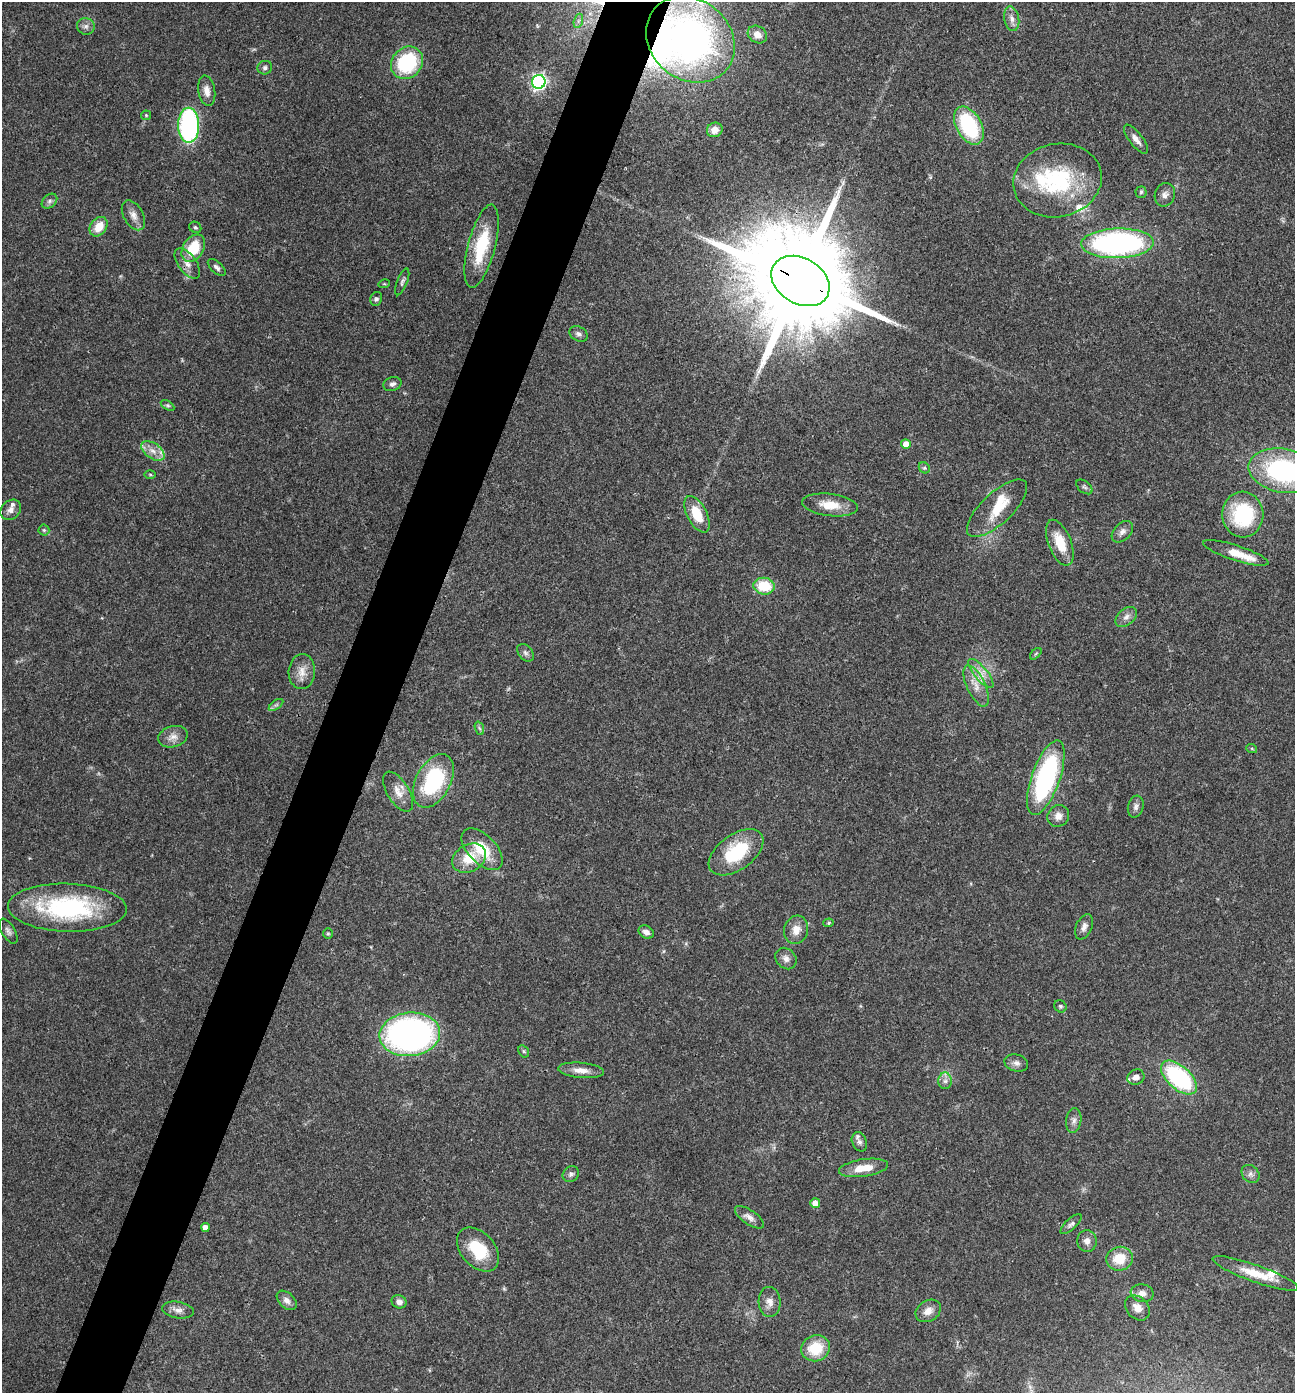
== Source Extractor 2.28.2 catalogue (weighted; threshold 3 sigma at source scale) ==
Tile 7 of 4 x 4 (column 3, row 2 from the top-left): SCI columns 2727-4019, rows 2791-4181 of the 5586 x 5576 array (HDU 1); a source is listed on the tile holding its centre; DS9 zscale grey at full resolution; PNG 1297 x 1395 px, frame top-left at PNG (2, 2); each listed source drawn as its Kron ellipse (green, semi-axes under 4 px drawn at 4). Shown black and unused: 5% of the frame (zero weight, under 3 of 4 exposures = <1% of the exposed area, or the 3 px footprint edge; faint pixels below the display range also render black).
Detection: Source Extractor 2.28.2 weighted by HDU 2 'WHT'; one run over the whole footprint, this tile lists its part. Background 0.0568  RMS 0.0051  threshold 0.0228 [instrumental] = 3 sigma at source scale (4.5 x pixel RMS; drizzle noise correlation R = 1.50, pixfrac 1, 0.05/0.05 arcsec/px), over >= 5 px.
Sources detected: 113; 1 too faint to see at this stretch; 1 inside a brighter object's white glare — neither listed nor drawn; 7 inside a brighter listed object's ellipse — not listed separately; the other 104 listed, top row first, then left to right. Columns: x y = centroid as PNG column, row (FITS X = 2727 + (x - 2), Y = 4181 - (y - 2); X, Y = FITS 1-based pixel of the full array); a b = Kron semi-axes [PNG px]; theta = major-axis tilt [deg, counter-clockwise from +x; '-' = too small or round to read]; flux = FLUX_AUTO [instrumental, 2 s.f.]
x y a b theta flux
1012 19 12 7 -79 3
578 21 7 4 71 1.3
86 26 9 8 - 2.1
757 34 10 8 -34 4.2
690 39 47 40 -40 260
407 63 17 15 47 41
265 68 7 6 - 1.4
539 82 7 6 - 150
207 91 15 8 -79 4.1
146 115 5 5 - 0.63
189 125 17 10 -90 86
969 126 21 12 -61 45
715 130 8 7 - 4.3
1136 139 18 6 -52 3.3
1057 180 44 36 13 51
1141 192 5 5 - 0.84
1165 195 12 10 70 3
49 201 9 6 41 1.6
133 215 16 9 -60 3.9
99 227 11 8 52 8
195 227 6 5 - 0.96
1117 243 36 15 2 130
481 246 43 13 75 28
193 248 15 10 58 17
187 263 18 9 -54 4.2
217 267 11 5 -43 1.6
800 281 31 23 -30 16000
402 282 14 5 69 1.6
384 284 6 3 17 0.52
376 299 7 5 69 1.2
578 334 9 7 -30 1.7
392 384 9 7 19 1.8
167 405 7 4 -31 0.96
906 444 5 5 - 6.1
153 451 13 7 -35 4.3
924 468 6 5 - 0.86
1284 471 36 22 -10 80
150 474 6 4 -1 0.58
1084 487 9 5 -39 1.2
830 505 28 11 -7 10
997 508 38 15 43 15
11 510 11 9 41 2.6
697 514 20 10 -63 12
1243 515 23 20 -87 38
44 530 5 5 - 0.81
1122 532 12 8 46 2.6
1060 543 24 11 -68 12
1236 553 34 7 -18 8.5
764 586 11 8 -6 16
1126 617 12 8 39 2.9
525 653 10 6 -50 1.7
1036 654 7 4 45 0.78
302 672 17 13 86 5.9
981 673 18 6 -51 4.8
976 686 22 9 -65 6.7
276 705 8 4 36 1.3
479 728 7 4 -70 0.88
173 737 15 10 16 4
1252 749 5 3 - 0.62
1046 778 39 14 70 86
433 781 29 17 62 45
398 792 22 11 -58 5.7
1136 807 11 7 76 2.2
1058 816 11 10 - 3.8
482 849 25 14 -46 16
736 852 31 17 36 31
469 858 18 13 30 12
67 908 59 24 -2 67
829 923 5 4 - 0.73
1084 927 13 8 66 2.9
796 930 14 12 74 5.4
8 931 14 6 -59 2
646 932 8 6 -29 2.9
328 933 5 4 - 0.62
786 959 11 9 -48 2.9
1060 1006 6 5 - 0.98
410 1034 30 22 6 170
524 1051 6 5 - 0.79
1016 1063 12 8 -16 2.4
581 1070 23 7 -5 5.1
1136 1077 9 7 25 2.8
1179 1078 22 11 -42 61
945 1081 8 7 - 2.1
1074 1121 12 7 82 2.4
859 1142 10 7 -67 2.1
863 1168 25 8 8 8.8
571 1174 9 7 42 1.6
1251 1174 10 8 -46 2.1
815 1203 5 5 - 5.1
749 1217 17 7 -34 3.1
1071 1224 13 5 42 1.7
205 1227 4 4 - 3.1
1087 1241 11 10 - 3.1
478 1250 25 17 -48 20
1119 1259 13 12 - 11
1255 1273 45 8 -20 13
1142 1293 11 9 -11 3.4
287 1300 12 7 -44 2.9
399 1302 7 6 - 2.6
769 1302 15 11 -87 4.1
1137 1308 14 10 -46 4.5
178 1310 16 8 -9 3.5
928 1311 13 10 32 4.3
816 1348 14 13 - 16
Overlapping masked pixels (flux is a lower limit): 3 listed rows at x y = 690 39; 187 263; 800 281
Isophote crosses this tile's border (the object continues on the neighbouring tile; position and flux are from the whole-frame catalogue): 1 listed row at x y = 1284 471